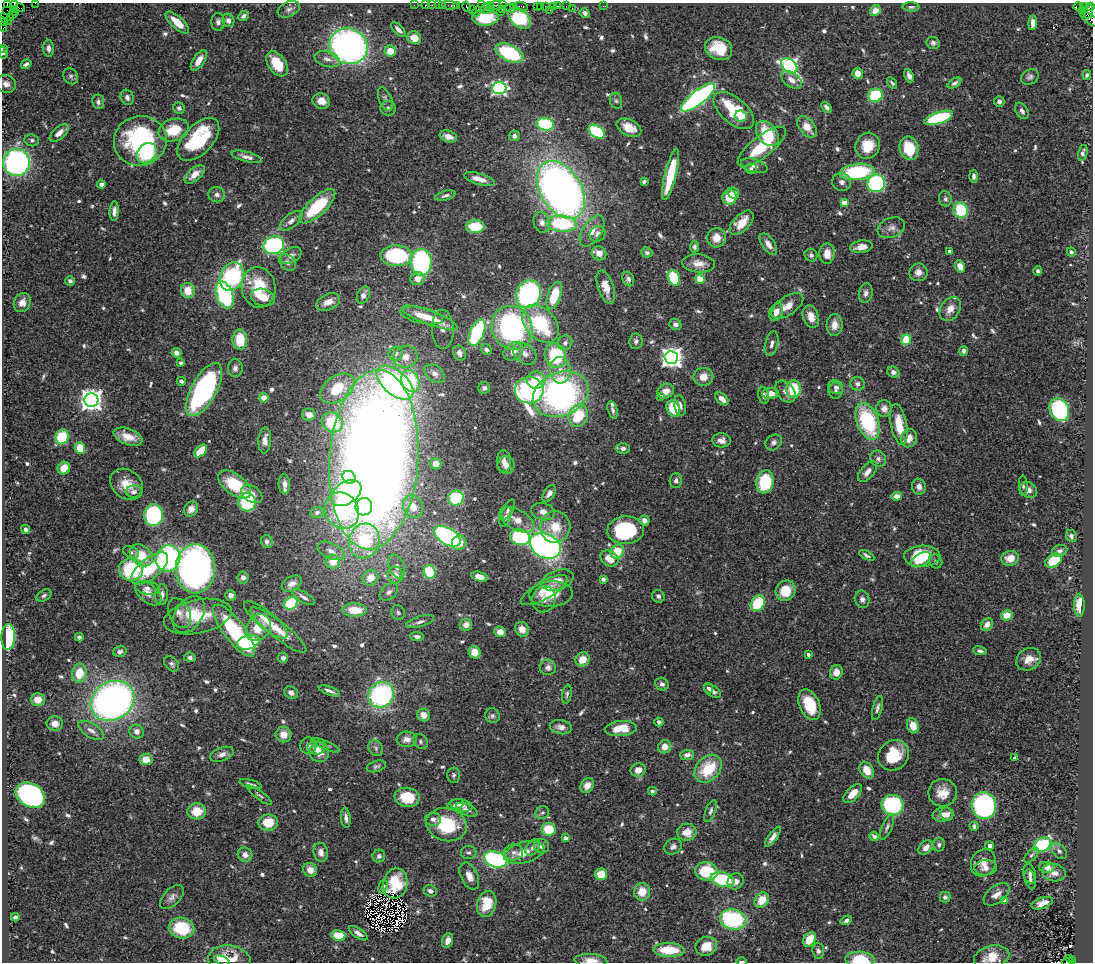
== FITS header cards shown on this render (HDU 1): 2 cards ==
NAXIS1  =                 1091
NAXIS2  =                  960

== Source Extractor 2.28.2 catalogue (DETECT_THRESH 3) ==
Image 1091 x 960 px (HDU 1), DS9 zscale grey, 1 PNG px = 1 image px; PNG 1095 x 964 px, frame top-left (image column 1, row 960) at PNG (2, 3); each listed source drawn as its Kron ellipse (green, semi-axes under 4 px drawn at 4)
Background 0.527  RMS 0.022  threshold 0.0665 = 3 sigma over >= 5 px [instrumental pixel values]
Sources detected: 701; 5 with non-positive FLUX_AUTO (blend fragments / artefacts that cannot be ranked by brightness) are neither listed nor drawn; of the other 696, the 500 brightest by FLUX_AUTO listed and drawn (196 fainter detections omitted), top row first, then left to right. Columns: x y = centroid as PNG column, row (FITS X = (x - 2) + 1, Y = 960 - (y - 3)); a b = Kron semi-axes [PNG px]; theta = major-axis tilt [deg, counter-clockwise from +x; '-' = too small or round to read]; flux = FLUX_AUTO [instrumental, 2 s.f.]
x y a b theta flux
35 3 2 2 - 11
7 4 3 2 - 5.4
14 4 2 2 - 13
414 5 2 2 - 9.1
426 5 3 2 - 15
432 5 2 2 - 6.5
438 5 2 2 - 23
443 5 3 2 - 30
450 5 8 3 -7 43
457 5 3 3 - 33
481 5 2 2 - 12
490 5 2 2 - 6.3
496 5 6 3 10 61
503 5 3 2 - 53
514 6 3 2 - 22
521 6 6 4 -12 93
537 6 3 2 - 24
541 6 2 2 - 15
545 6 3 2 - 42
554 6 3 2 - 19
557 6 3 2 - 21
566 6 2 2 - 16
603 6 2 2 - 7.3
1078 6 5 3 - 11
467 7 5 3 - 76
911 7 8 4 -1 3.7
1084 7 4 3 - 21
1090 7 4 3 - 47
20 8 5 3 - 21
485 8 5 3 - 85
510 8 5 2 - 24
572 8 2 2 - 11
14 9 3 2 - 58
289 9 12 7 23 6
492 9 2 2 - 16
502 9 2 2 - 19
7 10 2 2 - 54
472 10 2 2 - 30
550 10 2 2 - 8.7
1083 10 3 2 - 8.5
875 11 6 5 - 12
1088 11 7 4 73 240
476 12 5 2 - 11
500 12 2 2 - 18
16 13 4 3 - 36
585 13 5 4 - 6.1
12 14 3 2 - 9.9
243 16 5 4 - 4
11 17 3 2 - 17
485 18 13 8 3 50
519 18 13 8 -41 130
6 19 7 3 -40 66
1090 19 12 4 -35 100
228 20 7 6 - 5.9
3 22 5 3 - 43
177 22 15 6 -42 26
218 22 9 6 -88 5.4
1033 23 7 4 85 8.8
3 25 7 3 -76 77
398 30 9 4 -45 7.4
414 38 7 6 - 19
933 43 7 6 - 4.4
349 46 19 17 -23 620
2 48 2 2 - 11
48 48 8 5 -87 6.1
719 48 14 11 -22 45
390 51 6 5 - 20
3 53 6 4 -73 3.7
510 53 15 8 -25 120
327 59 13 7 -17 9.9
199 60 12 5 57 15
26 64 5 4 - 4.9
277 64 14 8 -55 42
789 66 9 6 -43 430
858 73 5 5 - 15
1087 75 5 4 - 4.1
71 76 8 7 - 3.9
909 76 7 4 -67 6.8
1030 77 9 7 29 5
792 80 12 7 -36 9.8
892 83 6 4 -57 3.5
955 83 7 4 32 4.2
6 84 10 9 - 8.6
499 88 7 6 - 380
875 95 7 6 - 90
127 97 8 6 -67 6.5
698 97 21 7 38 430
385 99 12 6 -66 5.3
321 101 9 7 -20 14
616 101 8 6 -73 3.7
98 102 7 6 - 5.1
999 102 5 5 - 4.7
826 107 6 4 -48 4.9
179 108 6 5 - 4
388 108 7 7 - 4.1
734 111 24 13 -41 81
1022 111 9 6 -59 5.1
741 116 6 5 - 25
939 118 15 5 18 140
545 124 9 6 -12 120
807 127 12 7 -51 20
629 128 13 8 -27 22
174 130 15 11 19 40
597 132 9 6 -35 140
59 133 11 6 42 13
767 134 14 9 -52 58
448 136 9 5 -17 12
514 136 5 5 - 4.7
198 139 26 14 46 120
32 140 7 6 - 4
140 141 26 25 - 190
868 146 13 12 - 32
762 147 29 10 38 65
909 148 12 9 -77 62
147 153 11 9 47 120
1083 153 8 4 76 6.2
247 157 15 5 -15 8.9
17 162 13 13 - 370
754 166 14 6 -17 8.7
751 169 6 5 - 3.8
857 172 17 8 6 120
195 174 12 6 41 16
671 174 26 5 76 73
974 176 6 4 -87 4.4
480 179 16 5 -16 17
644 181 4 3 - 4.1
842 182 9 8 - 6.7
876 183 9 8 - 250
101 184 4 4 - 5.7
561 190 31 20 -58 1100
733 193 6 5 - 13
217 195 8 7 - 5.8
445 196 10 4 16 4.7
729 197 7 7 - 35
945 199 7 6 - 4.7
844 203 4 4 - 26
317 206 23 9 43 82
961 210 7 7 - 83
114 211 10 4 87 7.2
291 221 13 6 39 7.8
542 222 10 8 -74 9.2
742 223 15 8 46 28
562 224 15 8 -3 120
475 227 9 6 1 49
891 228 14 10 21 11
592 231 17 9 57 18
598 234 8 7 - 7.1
716 238 9 9 - 19
768 244 12 6 -56 11
274 245 10 8 19 220
694 247 6 4 86 3.9
861 247 11 6 8 13
949 251 4 3 - 4.5
647 252 6 5 - 3.6
1071 252 4 4 - 3.8
599 253 7 7 - 13
827 254 10 8 88 16
291 255 11 7 28 7.8
811 255 7 6 - 4.4
396 256 16 10 -2 130
288 262 9 7 -43 6.5
421 262 13 10 -88 230
698 263 16 9 -5 16
960 266 6 5 - 15
1038 271 5 4 - 4
918 272 9 9 - 9.8
232 277 15 11 62 150
674 278 8 5 -71 70
417 279 7 6 - 12
628 279 7 5 -69 5.1
700 279 5 4 - 22
70 281 4 4 - 4.5
258 287 20 17 -81 57
606 287 17 8 -71 20
188 290 7 7 - 25
866 293 10 7 78 6.9
529 294 14 12 68 280
225 295 14 8 -71 210
363 295 9 6 64 11
554 295 14 6 71 49
263 298 12 8 -17 19
328 302 13 8 25 19
22 303 10 8 64 11
787 306 18 9 34 17
950 309 13 9 56 15
776 312 9 6 69 13
422 316 22 8 -12 28
811 317 11 7 -71 16
430 318 29 7 -20 32
540 324 22 15 -48 120
675 324 6 5 - 5.7
835 325 11 8 88 13
512 328 22 20 -63 300
443 329 19 11 -88 12
477 333 14 7 66 150
240 340 10 7 -89 38
906 340 5 5 - 35
636 341 7 6 - 5
565 343 8 7 - 6.7
772 344 13 6 76 8.5
486 350 6 5 - 5.9
513 351 11 8 39 14
963 351 5 4 - 4.2
176 353 5 4 - 7.9
459 353 8 6 -65 7.8
396 354 7 7 - 8.2
525 354 13 9 -36 12
555 356 12 10 -71 110
406 357 12 11 - 17
671 357 7 6 - 1100
181 363 4 3 - 3.7
235 368 9 7 86 6.4
560 370 13 10 -88 15
893 372 6 5 - 6.9
435 374 11 7 -37 8.7
703 377 10 9 - 16
536 380 9 8 - 39
181 381 4 3 - 3.9
410 381 11 8 -65 88
395 383 22 12 -40 400
857 384 7 6 - 5.9
836 387 7 6 - 5.5
484 388 6 5 - 4.2
337 389 19 12 36 60
794 389 9 7 -89 67
204 390 29 12 61 320
529 390 14 13 - 220
666 391 8 7 - 13
785 391 12 8 -50 9.7
836 391 8 7 - 4.5
770 393 8 5 4 16
561 394 29 22 22 550
764 395 9 5 -78 6.5
661 396 4 4 - 5
264 398 5 4 - 13
722 399 8 5 -44 12
91 400 7 7 - 1300
680 405 10 5 -79 6.6
673 408 8 6 -67 47
884 408 8 8 - 11
613 410 9 5 -73 4.6
1059 410 12 9 -65 160
309 415 7 6 - 11
578 416 11 9 65 58
868 421 19 11 -69 140
332 422 11 9 -33 86
899 425 21 8 -79 37
62 437 7 6 - 62
128 437 15 8 -21 20
909 438 9 8 - 16
265 440 13 6 86 10
721 440 9 7 -4 8.9
774 442 9 7 38 6.3
80 448 6 5 - 32
623 448 7 5 -1 5.5
201 451 7 5 45 36
878 459 8 7 - 5.9
374 460 90 44 86 3700
504 461 11 7 -89 9.7
436 464 5 5 - 12
506 465 9 8 - 11
64 468 6 6 - 22
868 472 12 6 49 10
349 477 7 6 - 100
676 480 7 6 - 4.7
765 482 11 8 81 90
127 484 18 14 -38 29
235 484 19 10 -37 68
284 484 10 6 -87 9.2
1023 486 10 4 -86 3.6
919 487 8 6 -75 9.4
1028 490 9 7 -39 7.1
134 492 8 6 2 7
346 493 17 11 33 160
549 493 9 5 55 7.5
252 494 11 8 -34 10
897 496 5 4 - 13
456 498 8 7 - 89
247 502 9 8 - 84
364 507 9 8 - 57
413 507 11 9 -63 18
191 509 8 6 54 9.1
508 510 11 5 63 5.5
342 511 19 16 -60 140
317 512 6 5 - 6
543 512 12 8 -14 11
153 515 11 9 89 190
505 517 10 5 71 4.7
517 520 19 10 -29 21
644 520 5 5 - 6.8
555 527 16 15 - 38
25 529 5 4 - 5.3
626 530 18 14 4 140
447 536 14 8 -32 300
1071 536 6 5 - 4.1
520 537 10 8 -14 120
267 541 6 6 - 5
364 541 17 15 74 150
459 543 7 7 - 22
545 546 16 12 -27 570
331 551 14 7 -24 13
1060 551 8 5 19 4.5
131 552 8 6 -27 4
617 552 7 6 - 40
141 555 13 9 -41 32
867 555 8 3 -27 3.7
922 556 18 10 1 61
168 558 13 12 - 330
609 558 9 7 -31 22
1010 558 9 7 14 18
921 560 11 6 28 20
936 561 7 6 - 4.5
1053 561 9 6 31 60
333 562 7 7 - 26
397 566 12 7 -66 9.1
150 569 22 10 39 57
195 569 25 19 90 830
131 570 12 11 - 95
430 572 7 6 - 72
395 575 8 7 - 16
243 577 6 5 - 5.6
480 577 8 4 -14 8.5
370 578 8 7 - 24
603 579 4 4 - 4.9
557 580 16 10 19 16
292 584 11 7 30 9.8
147 588 12 6 -9 6.3
544 590 26 9 29 24
786 591 10 9 - 31
389 592 10 7 39 6.7
148 593 16 9 -40 12
551 594 22 12 3 34
162 595 10 6 83 7.3
231 595 5 5 - 5.9
44 596 8 5 32 3.6
658 596 6 6 - 4
304 597 13 5 -31 6.9
544 599 13 11 77 12
862 599 9 7 -72 7.5
291 603 7 6 - 110
758 603 8 6 55 70
1079 605 11 5 90 26
355 610 12 6 -1 33
179 613 16 10 -64 11
398 613 7 6 - 3.9
189 614 20 13 56 31
1007 615 6 5 - 21
198 617 34 17 12 58
266 620 27 9 -39 25
420 622 14 5 16 6.2
987 624 7 5 51 11
466 625 6 6 - 11
258 628 14 11 55 35
522 629 7 6 - 14
278 630 35 8 -38 29
234 631 31 10 -53 140
500 632 6 5 - 13
417 636 7 4 -7 5.3
8 637 13 6 88 120
79 637 4 4 - 3.8
248 642 11 7 14 120
980 651 7 4 -11 4
120 652 7 5 16 4.5
475 652 6 5 - 23
808 654 4 3 - 7.1
190 657 6 5 - 4.4
283 658 5 5 - 5.3
583 659 7 7 - 21
1029 659 13 10 32 17
171 664 9 6 -48 4.3
548 667 8 7 - 7.7
836 672 7 6 - 13
79 673 9 7 85 33
662 684 7 6 - 5.3
709 688 5 4 - 3.8
330 691 11 3 -20 5.5
712 691 9 5 -34 7
291 693 7 6 - 7.7
567 694 9 4 82 3.6
381 695 13 12 - 240
38 700 7 6 - 16
113 701 23 19 31 700
809 705 16 10 -67 50
877 708 12 5 76 5.2
423 715 7 6 - 14
492 716 7 7 - 4.3
659 722 4 4 - 5
55 723 8 7 - 11
913 726 8 6 -74 19
561 727 11 7 -11 9.5
621 729 16 7 4 33
91 730 14 7 -31 9.1
137 731 7 7 - 7.5
284 735 8 7 - 17
407 739 10 8 5 10
421 742 8 6 -52 4.1
325 745 15 4 -24 4.5
308 746 8 8 - 6.3
665 747 7 6 - 14
316 748 9 6 1 11
376 748 8 7 - 5
319 752 10 10 - 16
222 754 12 6 20 8.8
687 755 7 5 5 8.2
894 755 16 14 40 55
1015 758 4 3 - 6.1
146 759 6 5 - 19
376 766 10 5 16 3.7
708 769 16 11 47 61
638 770 7 6 - 13
867 770 9 6 -57 24
454 775 7 6 - 4.3
251 784 11 3 -15 3.6
587 786 8 6 58 13
652 791 4 4 - 3.9
943 793 14 13 - 24
853 794 12 6 46 21
30 795 16 11 -31 360
259 795 15 4 -36 3.9
407 797 12 9 -8 55
456 805 8 5 16 4.4
461 805 11 6 -12 7.5
892 805 11 10 - 170
984 806 13 12 - 300
467 810 11 5 -25 7.7
197 811 9 8 - 32
711 811 11 5 68 4.4
542 813 7 6 - 4
943 814 10 7 8 12
947 814 7 6 - 8.8
346 818 10 4 -83 7
433 819 8 6 -6 5.2
268 823 10 8 3 33
447 825 20 16 -16 85
974 826 4 4 - 5.8
887 827 13 5 66 4.8
549 829 7 6 - 49
687 832 9 8 - 22
874 836 5 4 - 7
773 837 12 4 54 8.1
565 838 4 4 - 15
939 845 7 6 - 4.6
1042 845 9 6 32 160
541 846 7 7 - 7.5
990 846 4 4 - 7.2
533 847 9 6 52 6.2
673 847 9 7 34 5.4
926 848 8 6 44 10
1059 851 9 6 -49 5.2
321 852 10 7 -78 9.7
469 852 8 6 -6 4.4
514 852 9 8 - 8.1
524 853 20 10 15 27
245 855 7 7 - 9
1031 855 9 5 47 3.6
379 856 6 6 - 4.5
496 859 12 7 -17 230
983 863 14 12 63 15
1047 867 8 5 -3 12
986 868 11 7 4 9.9
310 870 7 6 - 14
706 871 11 9 -9 66
1054 873 11 8 -12 13
601 874 6 6 - 29
1030 874 10 6 -75 5.2
469 876 14 8 -64 14
722 879 12 7 -13 89
1030 879 10 5 -76 5.3
736 881 8 7 - 8.5
395 883 15 12 79 41
383 887 7 4 74 3.8
430 891 7 5 -24 6.3
642 892 9 8 - 25
997 894 15 8 37 12
172 897 15 8 46 8.5
945 897 5 5 - 3.9
762 900 8 6 52 25
1004 900 4 4 - 20
1042 903 11 5 19 13
487 904 13 9 75 42
15 917 4 3 - 3.7
733 919 13 10 -11 170
846 920 6 4 33 5.2
181 928 13 10 -11 65
358 933 11 5 -33 8
339 935 7 5 -8 41
809 939 8 5 57 33
448 940 8 5 71 8
706 946 11 9 22 25
669 950 15 7 -2 55
818 951 8 6 -85 4.5
992 957 18 11 14 28
1069 958 3 3 - 23
222 960 8 4 -22 14
230 960 21 14 -10 40
591 960 16 6 -2 15
860 960 15 8 -2 53
1072 960 4 3 - 55
742 962 5 2 - 4.8
1068 962 6 2 0 59
At the frame edge (FLAGS 8, measured only in part): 13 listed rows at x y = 35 3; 7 4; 14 4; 6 19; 1090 19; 3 22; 3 25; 2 48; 3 53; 591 960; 860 960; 742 962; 1068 962
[196 fainter detections neither listed nor drawn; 5 non-positive-flux detections neither listed nor drawn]